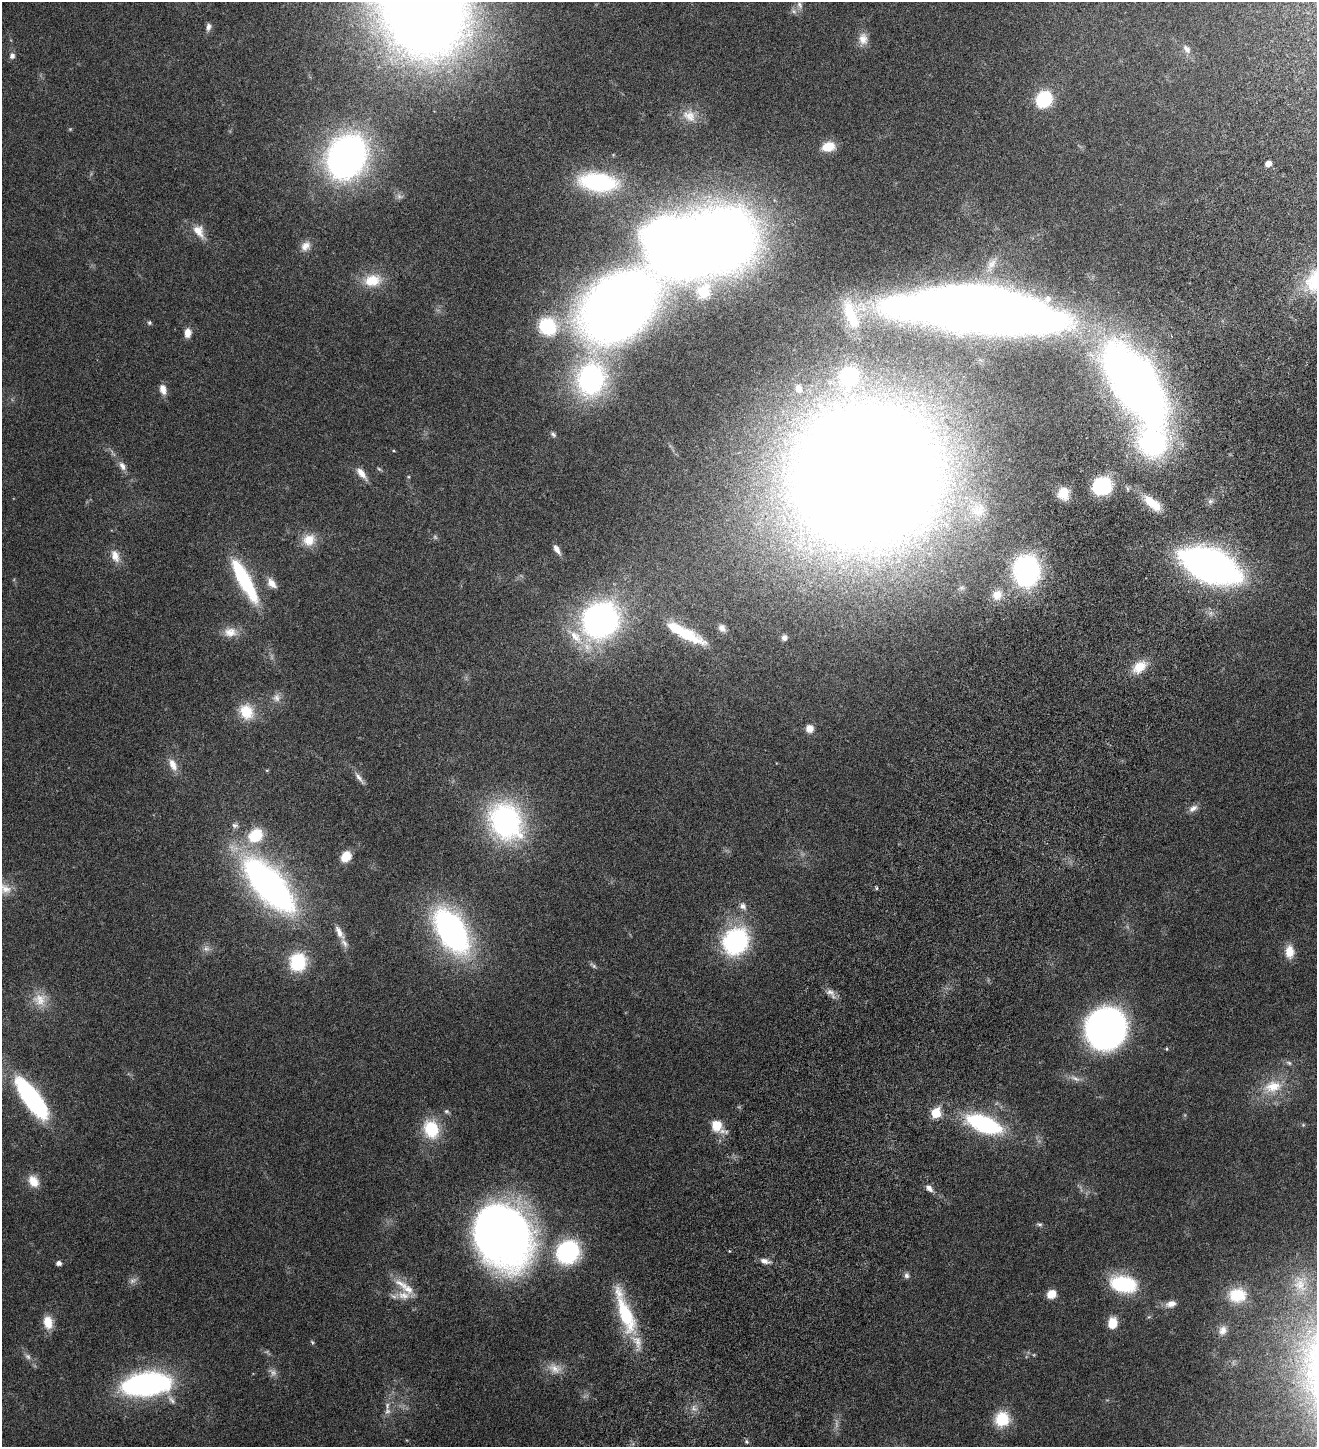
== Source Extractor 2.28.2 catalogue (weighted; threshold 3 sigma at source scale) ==
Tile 10 of 4 x 4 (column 2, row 3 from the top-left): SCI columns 1604-2918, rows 1542-2986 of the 5971 x 5969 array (HDU 1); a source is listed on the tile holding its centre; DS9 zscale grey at full resolution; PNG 1319 x 1449 px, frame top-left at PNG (2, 2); no overlay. Shown black and unused: <1% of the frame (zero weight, under 4 of 8 exposures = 6% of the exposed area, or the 3 px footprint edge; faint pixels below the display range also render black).
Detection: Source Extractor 2.28.2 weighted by HDU 2 'WHT'; one run over the whole footprint, this tile lists its part. Background 0.0183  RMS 0.0026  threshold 0.0107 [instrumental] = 3 sigma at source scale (4.09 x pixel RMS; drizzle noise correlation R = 1.36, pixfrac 0.8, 0.05/0.05 arcsec/px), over >= 5 px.
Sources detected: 128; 6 too faint to see at this stretch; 2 inside a brighter object's white glare — not listed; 3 inside a brighter listed object's ellipse — not listed separately; the other 117 listed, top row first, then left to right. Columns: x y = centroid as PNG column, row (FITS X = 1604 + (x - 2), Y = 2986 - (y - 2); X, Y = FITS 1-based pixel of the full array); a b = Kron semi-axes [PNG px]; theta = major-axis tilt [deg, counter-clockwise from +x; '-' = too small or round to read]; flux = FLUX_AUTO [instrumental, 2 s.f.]
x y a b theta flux
800 5 11 7 -65 0.88
794 11 7 6 - 0.57
208 27 10 6 74 0.78
863 39 16 12 -83 2
1187 49 12 7 -52 1.1
12 56 7 7 - 0.78
1044 99 16 13 54 11
689 116 19 15 -33 3.2
70 129 5 4 - 0.21
828 147 14 10 13 3.4
346 157 38 28 58 91
1268 163 5 4 - 1.6
598 182 37 17 -6 24
199 231 19 11 -56 2.8
305 246 14 11 39 1.7
673 248 37 31 -50 330
992 264 16 9 52 1.7
372 280 24 16 10 5.3
703 292 8 7 - 13
618 307 55 37 42 270
987 310 103 26 -6 600
851 314 42 14 -70 7.1
149 323 6 5 - 0.37
547 326 20 19 - 11
187 333 10 7 83 1.8
849 376 23 23 - 12
591 379 40 33 77 36
1134 382 48 22 -55 370
799 388 6 6 - 1.6
163 389 11 7 -74 1.7
553 434 8 5 -39 0.44
1152 442 40 36 -72 34
122 466 13 8 -56 1.2
379 469 6 4 -44 0.28
361 473 17 7 -51 1.9
866 475 78 71 11 1100
1102 486 11 10 - 22
1063 493 12 10 -89 3.3
1210 501 7 6 - 0.59
1152 503 25 10 -40 4.6
309 540 17 15 33 3.6
557 549 12 6 -58 1.3
115 556 17 10 -71 2.2
1210 566 37 18 -23 150
1026 571 18 15 -89 60
244 580 47 11 -62 20
272 583 13 8 -48 1.9
962 588 10 7 3 0.82
997 595 16 14 45 3.5
600 620 21 19 42 100
722 628 9 7 -53 0.97
230 632 18 13 5 2.5
686 634 34 10 -26 9.5
576 637 34 13 -45 6.2
784 638 6 6 - 0.77
1139 667 19 13 41 3.6
276 698 11 11 - 1.3
246 712 21 17 -62 4.8
809 728 9 9 - 1.6
173 765 18 9 -65 2.1
359 778 22 6 -54 1.2
1193 808 13 7 32 1.1
506 821 41 34 -60 38
235 825 9 7 -6 0.69
255 835 21 17 43 7.3
346 857 11 8 52 3.4
269 885 53 21 -49 95
876 888 4 4 - 0.37
5 889 22 14 -29 3.1
743 906 9 8 - 1.1
451 931 43 23 -58 60
339 932 21 8 -61 1.9
735 941 19 16 57 37
206 949 10 9 - 1
1289 952 16 11 -89 2.8
298 962 18 16 86 11
830 992 15 8 -34 1.3
40 999 20 18 -6 3.7
1106 1028 26 25 - 120
1166 1049 5 4 - 0.27
1289 1063 8 6 -17 0.55
1075 1078 17 6 -21 1.2
1273 1087 28 17 15 6.4
32 1098 51 16 -54 29
446 1111 7 5 0 0.4
936 1113 6 6 - 9.1
984 1124 33 14 -21 25
1303 1125 5 4 - 0.23
717 1126 19 12 -42 3.9
431 1129 21 17 -71 8.4
33 1181 16 12 -57 2.7
929 1188 10 6 -41 1.1
1039 1224 7 5 -27 0.4
503 1234 56 44 -64 160
568 1252 24 22 49 21
764 1261 12 6 -16 1.2
59 1263 5 4 - 0.96
906 1275 7 7 - 0.64
133 1280 11 7 31 0.88
401 1284 26 9 -30 2.9
1123 1284 28 17 -11 14
1300 1284 25 17 -73 5.3
1051 1294 9 8 - 2.5
404 1295 20 12 3 2.6
1237 1295 21 17 1 6.1
1171 1304 12 8 16 1.7
625 1313 63 15 -72 14
48 1322 15 11 -77 3.2
1112 1323 10 8 75 4.1
1223 1330 13 11 67 1.4
312 1342 6 4 -46 0.27
555 1368 20 14 -22 2.6
146 1384 41 18 6 58
171 1400 16 7 -50 1.2
387 1411 10 8 57 0.92
1002 1419 16 15 - 6.4
747 1442 7 4 -59 0.36
Isophote crosses this tile's border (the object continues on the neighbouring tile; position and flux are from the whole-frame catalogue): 1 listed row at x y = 5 889